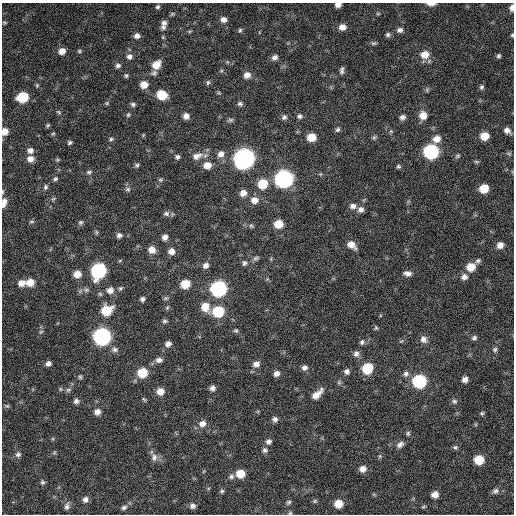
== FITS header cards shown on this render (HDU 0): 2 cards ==
NAXIS1  =                  512 / Axis length
NAXIS2  =                  512 / Axis length

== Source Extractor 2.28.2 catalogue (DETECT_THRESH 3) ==
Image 512 x 512 px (HDU 0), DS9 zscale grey, 1 PNG px = 1 image px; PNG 516 x 516 px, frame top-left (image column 1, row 512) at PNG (2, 3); no overlay
Background 240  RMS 16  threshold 47.6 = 3 sigma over >= 5 px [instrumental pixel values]
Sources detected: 187; all 187 listed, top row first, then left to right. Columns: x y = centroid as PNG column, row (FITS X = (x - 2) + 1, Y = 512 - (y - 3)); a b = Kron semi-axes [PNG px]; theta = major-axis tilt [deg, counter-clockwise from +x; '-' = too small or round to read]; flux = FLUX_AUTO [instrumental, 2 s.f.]
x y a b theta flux
431 4 9 4 -1 5300
338 5 6 5 - 5100
158 7 5 5 - 2000
512 8 6 4 87 5000
378 14 6 4 1 1200
223 19 7 6 - 5100
4 23 6 4 4 1300
164 23 8 7 - 3800
163 27 7 6 - 3300
342 27 7 6 - 7800
240 30 6 4 74 1700
400 30 8 7 - 3800
190 31 6 4 18 1300
388 35 7 6 - 2500
512 35 4 4 - 1300
137 36 7 6 - 4400
374 43 8 5 -2 1900
62 51 7 6 - 7500
79 51 6 5 - 1600
425 54 10 9 - 13000
129 56 8 7 - 4300
498 56 6 5 - 2200
274 57 8 6 28 4200
156 65 9 8 - 14000
118 66 7 6 - 3100
342 70 10 5 81 3000
221 71 5 3 - 1300
154 73 9 7 14 3200
247 75 8 7 - 6900
126 76 6 5 - 1800
208 82 7 5 75 2100
144 84 7 7 - 11000
37 85 5 5 - 1400
482 87 7 6 - 2500
427 90 6 5 - 1700
219 93 6 3 -72 1300
162 95 8 7 - 26000
23 97 8 7 - 41000
107 103 6 4 -21 1400
133 104 6 5 - 2400
240 104 7 6 - 2700
58 112 7 4 -28 1400
128 115 6 5 - 1700
423 115 8 8 - 11000
186 116 7 6 - 5600
299 116 7 7 - 2900
284 117 7 7 - 3100
402 117 6 5 - 4000
230 120 9 5 15 2300
47 125 5 4 - 1500
338 130 7 5 44 2300
507 130 9 6 -40 5400
5 131 7 6 - 8400
53 133 6 4 3 1200
143 135 5 4 - 1100
484 136 7 7 - 16000
311 137 8 7 - 16000
374 137 7 5 68 1900
111 139 5 5 - 1700
437 139 9 8 - 9600
69 142 5 5 - 2100
30 150 8 7 - 4600
431 151 8 8 - 160000
221 154 9 8 - 6300
509 154 6 5 - 1700
197 156 15 9 19 8600
458 156 7 5 41 1700
177 157 6 6 - 2500
30 159 8 7 - 6900
244 159 9 9 - 610000
57 160 5 4 - 1400
476 162 6 4 -1 1500
137 165 5 5 - 2100
207 165 8 8 - 11000
398 166 5 5 - 1800
89 172 8 5 15 2200
321 174 6 4 89 1100
55 179 6 5 - 2000
284 179 9 8 - 340000
160 180 7 5 0 1700
263 184 9 8 - 24000
45 187 7 6 - 2300
484 188 7 6 - 21000
128 189 7 6 - 2400
243 193 7 7 - 7600
53 199 7 4 44 1600
254 200 9 8 - 8600
4 203 12 6 77 6700
353 206 8 7 - 4900
361 209 8 7 - 4800
166 213 8 7 - 3400
31 221 7 4 0 1500
81 222 6 6 - 2200
279 224 7 6 - 19000
251 226 6 5 - 1700
96 232 5 5 - 1600
119 235 7 6 - 3200
165 237 6 6 - 4800
351 245 10 7 -38 8500
500 245 7 6 - 6900
152 250 8 7 - 7400
171 251 7 7 - 6300
256 258 8 6 30 2300
120 260 6 3 20 1000
478 261 7 6 - 2500
244 263 7 6 - 2700
206 265 8 7 - 4500
471 267 8 8 - 15000
98 271 9 8 - 160000
407 273 9 6 -9 4600
77 274 8 7 - 10000
464 277 9 8 - 5100
30 282 8 7 - 13000
21 283 8 7 - 7900
185 284 8 7 - 21000
120 288 6 5 - 1800
218 289 9 8 - 210000
110 290 9 8 - 6600
100 294 7 4 -45 1600
166 298 7 5 0 1800
142 299 5 4 - 2900
205 307 11 9 -65 14000
167 308 6 5 - 1600
107 310 9 8 - 29000
218 311 8 7 - 49000
165 321 7 4 2 2000
376 328 6 4 69 1400
236 331 6 5 - 1800
41 332 6 5 - 1800
102 336 9 8 - 290000
474 338 7 6 - 2600
423 339 9 8 - 5700
401 341 7 4 35 1400
362 342 7 5 64 2500
168 344 7 7 - 4600
115 349 9 7 -5 3600
495 350 7 6 - 2400
356 354 8 8 - 4200
159 360 8 6 5 4400
48 363 6 5 - 3900
256 364 9 7 26 5900
304 368 7 6 - 3800
367 368 8 8 - 36000
347 372 7 6 - 3600
142 373 8 7 - 28000
276 374 7 6 - 4900
406 374 8 7 - 3900
80 377 6 5 - 1700
465 379 6 5 - 5300
419 381 8 8 - 100000
212 388 6 6 - 4100
68 390 8 6 16 2600
160 391 7 7 - 9700
317 394 15 7 43 10000
143 399 3 3 - 4900
76 401 7 6 - 3500
454 401 8 6 -7 2700
7 406 7 5 -13 1900
97 412 7 6 - 5600
482 413 5 5 - 1700
275 419 7 7 - 3500
202 424 9 8 - 7000
408 433 6 4 77 1700
269 441 8 7 - 3700
400 444 10 7 33 4300
455 447 6 6 - 2000
265 450 7 7 - 3000
54 453 6 4 19 1400
18 454 8 7 - 3400
154 457 10 8 78 5400
479 460 7 7 - 27000
363 469 8 7 - 6500
240 474 8 7 - 17000
231 476 7 7 - 3000
42 482 7 5 -62 2000
222 491 6 5 - 1700
495 491 9 6 32 3400
435 494 6 6 - 7400
85 499 7 6 - 4200
315 501 6 5 - 1700
289 502 7 5 39 2100
338 504 7 7 - 17000
67 506 10 7 80 3700
193 506 7 6 - 3700
124 507 8 6 24 2900
423 507 7 3 19 1100
290 513 5 5 - 1500
At the frame edge (FLAGS 8, measured only in part): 7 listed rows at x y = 431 4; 338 5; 512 8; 512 35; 5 131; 4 203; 290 513